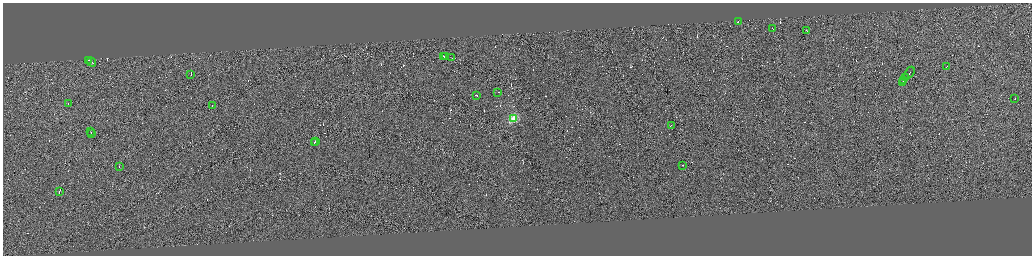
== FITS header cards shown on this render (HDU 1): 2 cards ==
NAXIS1  =                 4117
NAXIS2  =                 1014

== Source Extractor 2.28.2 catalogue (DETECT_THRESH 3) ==
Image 4117 x 1014 px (HDU 1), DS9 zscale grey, zoomed out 1/4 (1 PNG px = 4 x 4 image px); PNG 1034 x 258 px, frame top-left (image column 3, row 1011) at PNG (3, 3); each listed source drawn as its Kron ellipse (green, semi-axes under 4 px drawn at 4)
Background 0.0799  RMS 2.9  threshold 8.83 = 3 sigma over >= 5 px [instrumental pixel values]
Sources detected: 429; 401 cannot appear on this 1/4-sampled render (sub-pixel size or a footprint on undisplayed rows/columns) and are neither listed nor drawn; the other 28 listed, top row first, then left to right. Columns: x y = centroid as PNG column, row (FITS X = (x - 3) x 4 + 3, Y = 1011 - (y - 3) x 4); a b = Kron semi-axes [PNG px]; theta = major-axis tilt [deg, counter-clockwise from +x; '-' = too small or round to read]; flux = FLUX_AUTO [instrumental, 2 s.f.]
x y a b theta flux
738 21 2 1 - 10000
772 28 2 1 - 5400
806 31 3 1 - 9500
443 56 2 1 - 9600
446 56 3 1 - 12000
452 57 2 1 - 8300
89 60 2 1 - 9300
92 62 5 1 - 20000
946 66 2 1 - 3400
909 73 7 1 56 24000
191 75 2 1 - 77000
906 77 3 1 - 15000
904 80 2 1 - 9300
902 82 2 1 - 8900
498 92 2 1 - 14000
476 95 3 1 - 21000
1015 99 2 1 - 4400
68 103 2 1 - 5400
212 105 2 1 - 6600
514 118 2 2 - 110000
671 125 2 1 - 7400
91 131 2 1 - 7200
91 134 3 1 - 10000
315 141 2 1 - 35000
314 142 2 1 - 44000
682 165 2 1 - 4800
119 166 2 1 - 6400
59 191 3 1 - 19000
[401 sub-pixel or undisplayed-footprint detections neither listed nor drawn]